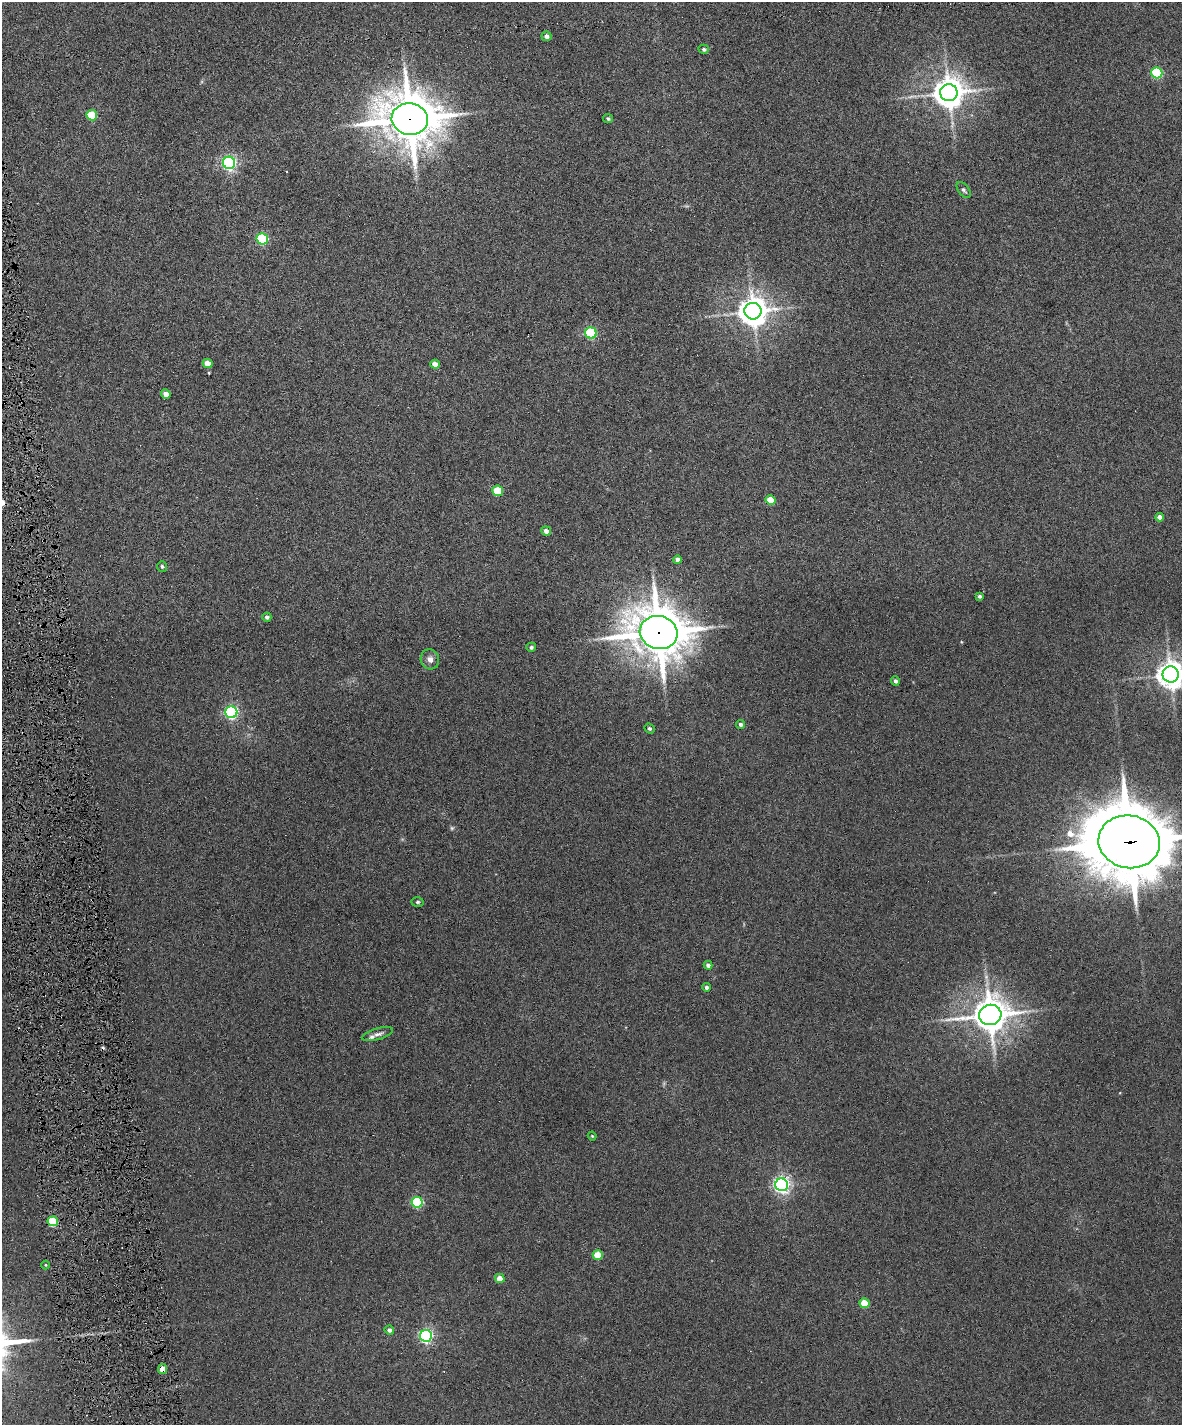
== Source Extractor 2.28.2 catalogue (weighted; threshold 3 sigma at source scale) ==
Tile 7 of 4 x 3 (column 3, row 2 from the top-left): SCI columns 2359-3538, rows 1560-2982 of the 4717 x 4648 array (HDU 1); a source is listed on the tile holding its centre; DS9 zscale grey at full resolution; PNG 1184 x 1427 px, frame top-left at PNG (2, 2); each listed source drawn as its Kron ellipse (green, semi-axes under 4 px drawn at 4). Shown black and unused: <1% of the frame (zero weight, under 6 of 12 exposures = <1% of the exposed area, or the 3 px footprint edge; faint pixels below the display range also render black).
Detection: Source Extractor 2.28.2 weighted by HDU 2 'WHT'; one run over the whole footprint, this tile lists its part. Background 0.0853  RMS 0.0036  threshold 0.0149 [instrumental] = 3 sigma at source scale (4.09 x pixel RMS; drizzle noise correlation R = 1.36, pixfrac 0.8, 0.05/0.05 arcsec/px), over >= 5 px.
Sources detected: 55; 1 too faint to see at this stretch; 5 cosmic-ray / hot-pixel residue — neither listed nor drawn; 1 inside a brighter listed object's ellipse — not listed separately; the other 48 listed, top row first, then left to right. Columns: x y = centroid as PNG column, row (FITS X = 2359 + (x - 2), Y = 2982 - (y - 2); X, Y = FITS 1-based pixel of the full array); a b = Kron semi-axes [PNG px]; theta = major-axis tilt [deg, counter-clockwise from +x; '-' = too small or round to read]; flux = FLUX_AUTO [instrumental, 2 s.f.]
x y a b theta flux
547 36 5 4 - 1.2
704 49 5 4 - 0.68
1157 73 5 5 - 30
949 93 9 8 - 590
92 115 5 5 - 14
410 119 18 15 -11 1700
608 119 5 4 - 0.65
229 163 6 6 - 93
964 190 9 5 -51 0.87
262 239 6 5 - 33
753 311 8 8 - 520
591 333 6 5 - 32
208 363 5 4 - 3.7
435 364 5 4 - 2.7
166 394 5 4 - 3
498 491 5 5 - 13
771 500 5 4 - 7.4
1159 517 4 4 - 1.9
546 531 5 4 - 1.9
677 560 4 4 - 1.7
162 566 5 4 - 0.58
980 596 3 3 - 0.81
267 617 4 4 - 0.89
659 632 19 16 -16 1500
531 647 5 4 - 0.67
430 659 10 9 - 2.1
1171 674 8 8 - 430
895 681 4 4 - 0.94
231 712 6 6 - 66
740 724 4 4 - 0.84
649 728 5 4 - 0.72
1129 842 31 26 -11 2700
418 902 6 4 2 0.57
708 965 4 4 - 1.4
707 987 4 4 - 1.1
990 1015 11 10 - 760
378 1034 16 6 17 1.5
592 1136 4 3 - 0.33
782 1185 6 6 - 120
417 1202 5 5 - 31
53 1221 5 5 - 16
598 1255 5 4 - 9
46 1265 4 3 - 0.27
500 1278 5 4 - 3.6
864 1303 5 5 - 8.8
389 1330 5 4 - 1.3
426 1336 6 6 - 72
162 1369 5 4 - 4.1
Overlapping masked pixels (flux is a lower limit): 5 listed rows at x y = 410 119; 659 632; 1129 842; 53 1221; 162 1369
Isophote crosses this tile's border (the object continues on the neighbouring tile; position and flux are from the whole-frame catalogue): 2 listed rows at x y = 1171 674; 1129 842